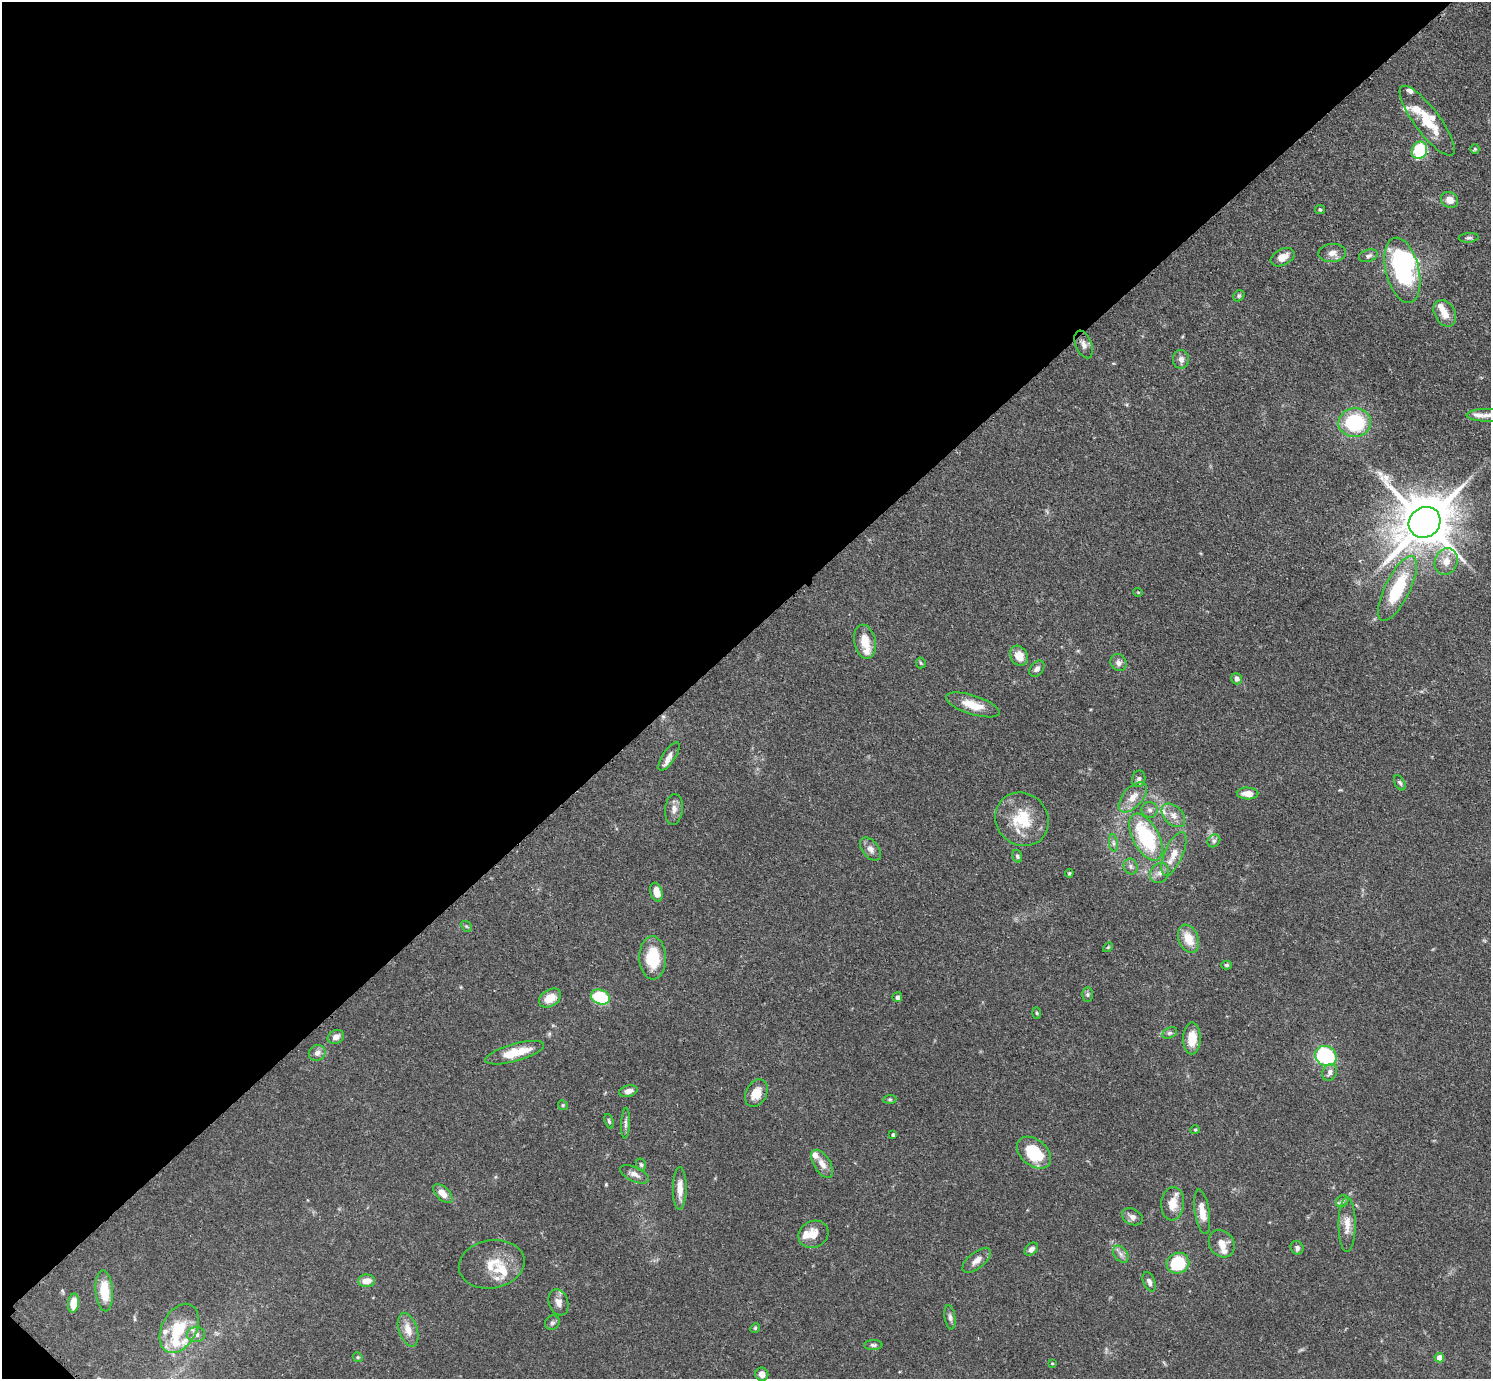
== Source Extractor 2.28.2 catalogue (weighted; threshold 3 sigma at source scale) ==
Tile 5 of 4 x 4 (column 1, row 2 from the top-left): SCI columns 31-1519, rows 2937-4313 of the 6017 x 6017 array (HDU 1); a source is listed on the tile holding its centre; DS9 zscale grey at full resolution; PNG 1493 x 1381 px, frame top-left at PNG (2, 2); each listed source drawn as its Kron ellipse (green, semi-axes under 4 px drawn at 4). Shown black and unused: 46% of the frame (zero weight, under 3 of 4 exposures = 4% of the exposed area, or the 3 px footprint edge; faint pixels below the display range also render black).
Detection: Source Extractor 2.28.2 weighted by HDU 2 'WHT'; one run over the whole footprint, this tile lists its part. Background 0.0772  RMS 0.0036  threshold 0.0162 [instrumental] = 3 sigma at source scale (4.5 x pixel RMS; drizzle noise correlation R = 1.50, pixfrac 1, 0.05/0.05 arcsec/px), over >= 5 px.
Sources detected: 124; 1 inside a brighter object's white glare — neither listed nor drawn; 17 inside a brighter listed object's ellipse — not listed separately; the other 106 listed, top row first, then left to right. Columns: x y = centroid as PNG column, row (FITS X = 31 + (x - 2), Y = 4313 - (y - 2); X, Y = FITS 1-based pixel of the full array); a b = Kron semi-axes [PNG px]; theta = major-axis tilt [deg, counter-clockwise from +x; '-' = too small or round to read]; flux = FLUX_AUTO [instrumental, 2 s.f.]
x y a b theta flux
1427 121 42 12 -53 12
1475 149 5 4 - 0.44
1419 150 9 7 69 23
1450 200 9 7 -31 3.1
1320 210 5 4 - 0.44
1469 238 10 5 5 0.83
1332 253 14 9 2 2.7
1368 256 10 6 17 1.1
1283 257 13 8 28 3.6
1402 270 33 16 -76 50
1239 296 6 5 - 0.61
1445 313 14 10 -61 3.9
1084 344 14 8 -68 2
1181 359 9 8 - 1.6
1487 415 21 6 0 2.7
1355 423 16 14 4 25
1425 522 16 15 - 2100
1446 561 13 11 72 4.4
1398 588 35 12 64 21
1138 592 5 3 - 0.28
865 642 17 10 -78 5.7
1019 656 10 8 -61 4.5
921 663 5 5 - 0.47
1118 663 9 8 - 1.7
1037 669 9 6 49 1.3
1237 679 6 5 - 1.4
973 705 28 9 -18 6.6
669 756 16 6 56 2.2
1139 779 8 6 75 1.1
1400 783 8 5 -60 0.74
1248 793 11 6 -3 4
1133 797 18 9 48 4.3
674 809 15 9 84 2.4
1150 810 8 8 - 1.3
1173 815 14 9 -45 2.9
1022 819 28 25 -46 14
1146 837 25 13 -62 29
1214 841 7 5 45 0.82
1113 843 9 4 -82 0.94
871 849 13 8 -51 2.1
1174 854 23 9 67 4.4
1017 856 6 4 -71 0.68
1131 866 8 7 - 1.2
1069 873 4 4 - 0.42
1160 873 11 8 55 2.1
656 892 9 6 -74 4.3
466 926 6 4 -42 0.56
1188 939 14 9 -67 6.2
1108 947 6 3 45 0.41
653 958 21 13 -89 14
1226 965 5 4 - 0.56
1088 994 7 5 -90 0.79
600 997 9 7 -22 19
897 997 5 5 - 1.1
550 998 12 8 32 5.9
1037 1013 5 3 - 0.4
1170 1033 8 5 25 0.83
336 1037 8 6 24 2
1192 1038 16 8 89 7
317 1053 8 7 - 1.8
515 1053 30 8 15 9.8
1326 1056 11 9 -30 37
1330 1072 9 7 62 1.9
628 1091 9 5 15 1.7
756 1093 15 10 61 5.4
890 1099 7 4 5 0.52
563 1105 5 4 - 0.48
609 1121 7 4 -72 0.62
626 1123 15 4 88 1.3
1195 1130 5 4 - 0.44
893 1135 3 3 - 0.72
1034 1153 19 13 -40 16
822 1164 16 8 -59 3
641 1165 6 5 - 0.63
635 1174 15 7 -25 2.2
680 1188 21 7 89 4.4
443 1193 12 6 -44 3.4
1342 1201 7 5 45 0.83
1173 1204 17 11 85 5.2
1202 1212 22 7 -81 4.5
1132 1217 11 7 -28 1.7
1347 1225 27 8 -90 4.5
813 1234 15 13 27 4.4
1222 1244 14 12 -56 4.1
1297 1248 7 6 - 1.3
1031 1249 8 5 42 1.4
1121 1254 9 6 -51 1.5
977 1260 17 8 39 2.9
1178 1263 11 10 - 19
492 1264 33 24 10 10
366 1281 8 6 1 3.5
1149 1282 10 5 -68 1.5
104 1291 20 8 -86 9.4
559 1302 13 9 -71 2.8
73 1303 9 5 84 5.7
950 1317 12 5 -81 1.2
552 1323 8 7 - 0.97
179 1328 26 17 62 14
755 1328 5 4 - 0.48
408 1330 17 9 -71 4.1
196 1335 9 7 2 1.8
873 1345 9 5 0 0.88
358 1357 5 4 - 0.46
1439 1358 5 5 - 2.8
1052 1363 4 3 - 0.29
762 1374 7 6 - 2.3
Isophote crosses this tile's border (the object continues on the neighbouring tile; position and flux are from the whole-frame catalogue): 1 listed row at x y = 1487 415